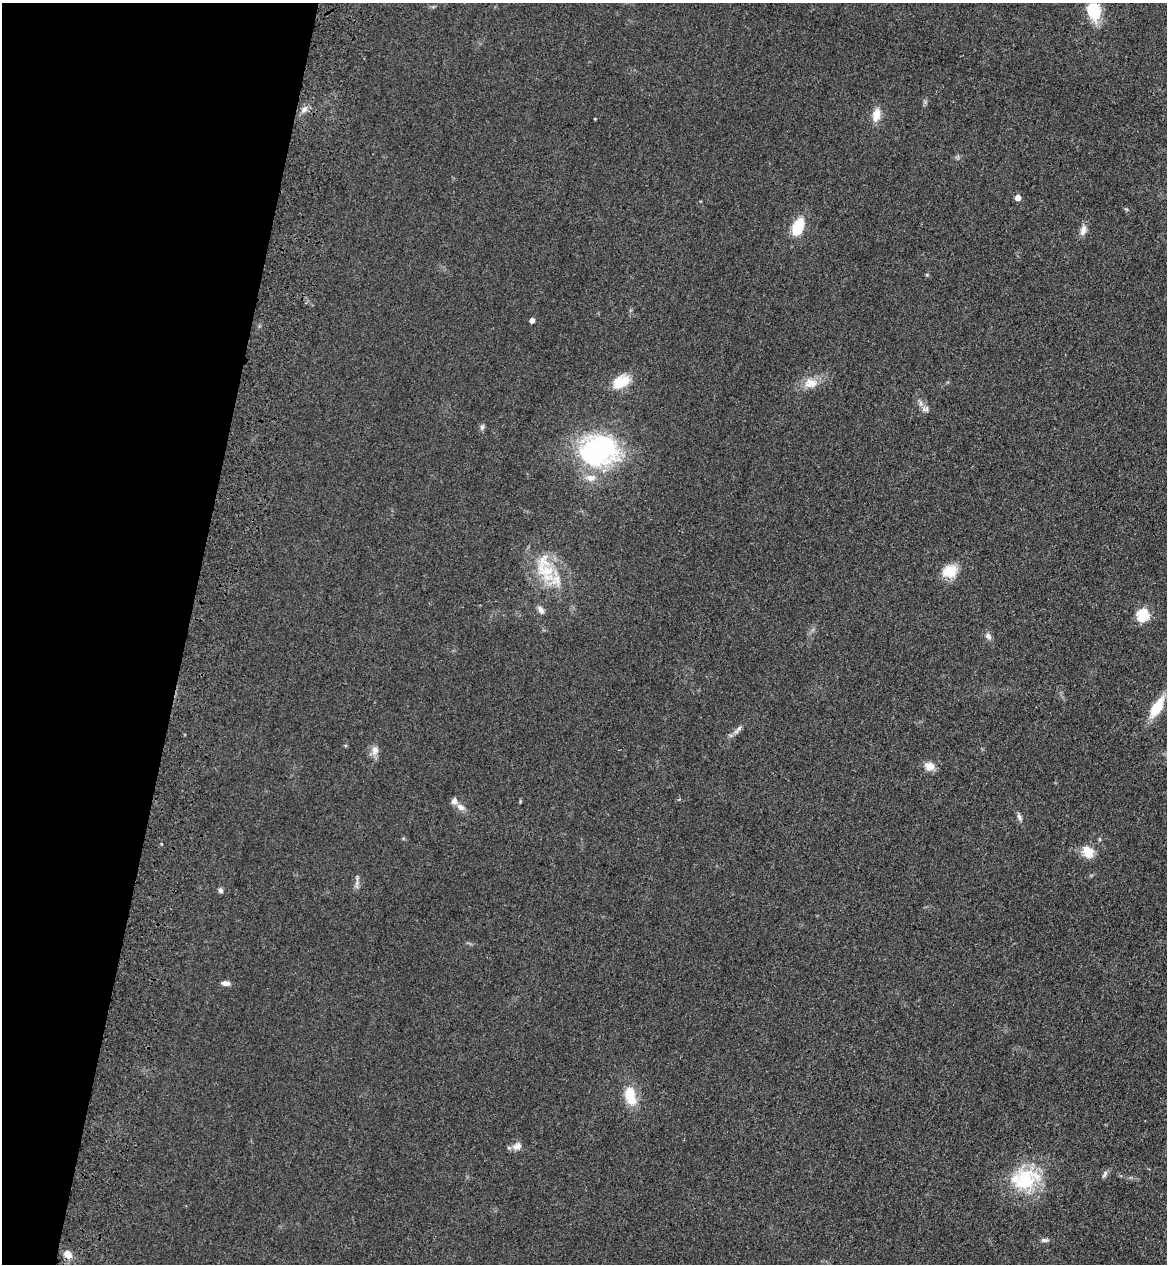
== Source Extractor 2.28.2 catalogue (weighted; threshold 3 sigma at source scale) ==
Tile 9 of 4 x 4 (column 1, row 3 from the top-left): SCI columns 241-1405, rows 1300-2561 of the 5260 x 5122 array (HDU 1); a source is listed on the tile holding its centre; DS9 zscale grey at full resolution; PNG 1169 x 1266 px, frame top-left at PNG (2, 3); no overlay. Shown black and unused: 16% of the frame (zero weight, under 3 of 4 exposures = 6% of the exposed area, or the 3 px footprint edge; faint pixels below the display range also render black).
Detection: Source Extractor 2.28.2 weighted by HDU 2 'WHT'; one run over the whole footprint, this tile lists its part. Background 0.0581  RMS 0.007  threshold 0.0313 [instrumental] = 3 sigma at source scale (4.5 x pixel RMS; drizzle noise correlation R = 1.50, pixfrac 1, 0.05/0.05 arcsec/px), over >= 5 px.
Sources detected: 40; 4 inside a brighter listed object's ellipse — not listed separately; the other 36 listed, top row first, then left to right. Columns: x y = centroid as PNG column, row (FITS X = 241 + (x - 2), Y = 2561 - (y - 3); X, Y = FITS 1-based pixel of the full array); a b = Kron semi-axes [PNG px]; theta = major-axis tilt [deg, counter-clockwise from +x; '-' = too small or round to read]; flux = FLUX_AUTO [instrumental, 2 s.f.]
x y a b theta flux
1094 11 20 14 -77 23
304 109 9 8 - 3.5
876 115 13 8 80 9.3
595 119 3 2 - 0.51
1018 197 5 5 - 6.1
798 227 19 11 68 19
1083 230 14 8 76 4.2
927 275 5 4 - 0.74
532 320 4 4 - 3.6
620 383 20 16 45 15
811 383 19 13 2 9.9
927 408 8 7 - 2.3
482 427 7 6 - 1.6
598 450 33 26 9 140
590 478 14 9 -7 6.1
545 570 36 19 -24 29
949 571 17 14 15 15
541 610 10 6 -55 3
1143 615 6 6 - 71
988 636 10 6 -46 2.6
1157 708 20 9 59 23
739 728 8 5 54 2
375 750 12 10 73 4.6
929 766 12 10 -9 6.4
461 807 11 7 -36 4
1019 817 8 5 -70 2.1
1088 852 15 12 -58 11
357 881 20 4 87 2.6
220 890 7 5 -81 1.9
226 983 10 6 -6 3.2
630 1096 21 12 -75 19
517 1146 14 9 33 4.6
1105 1174 11 5 57 1.8
1025 1179 33 30 53 41
1044 1240 9 5 8 1.8
68 1254 10 8 -50 6.5
Overlapping masked pixels (flux is a lower limit): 1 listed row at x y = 68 1254
Isophote crosses this tile's border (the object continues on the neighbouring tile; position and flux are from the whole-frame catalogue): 1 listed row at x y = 1094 11